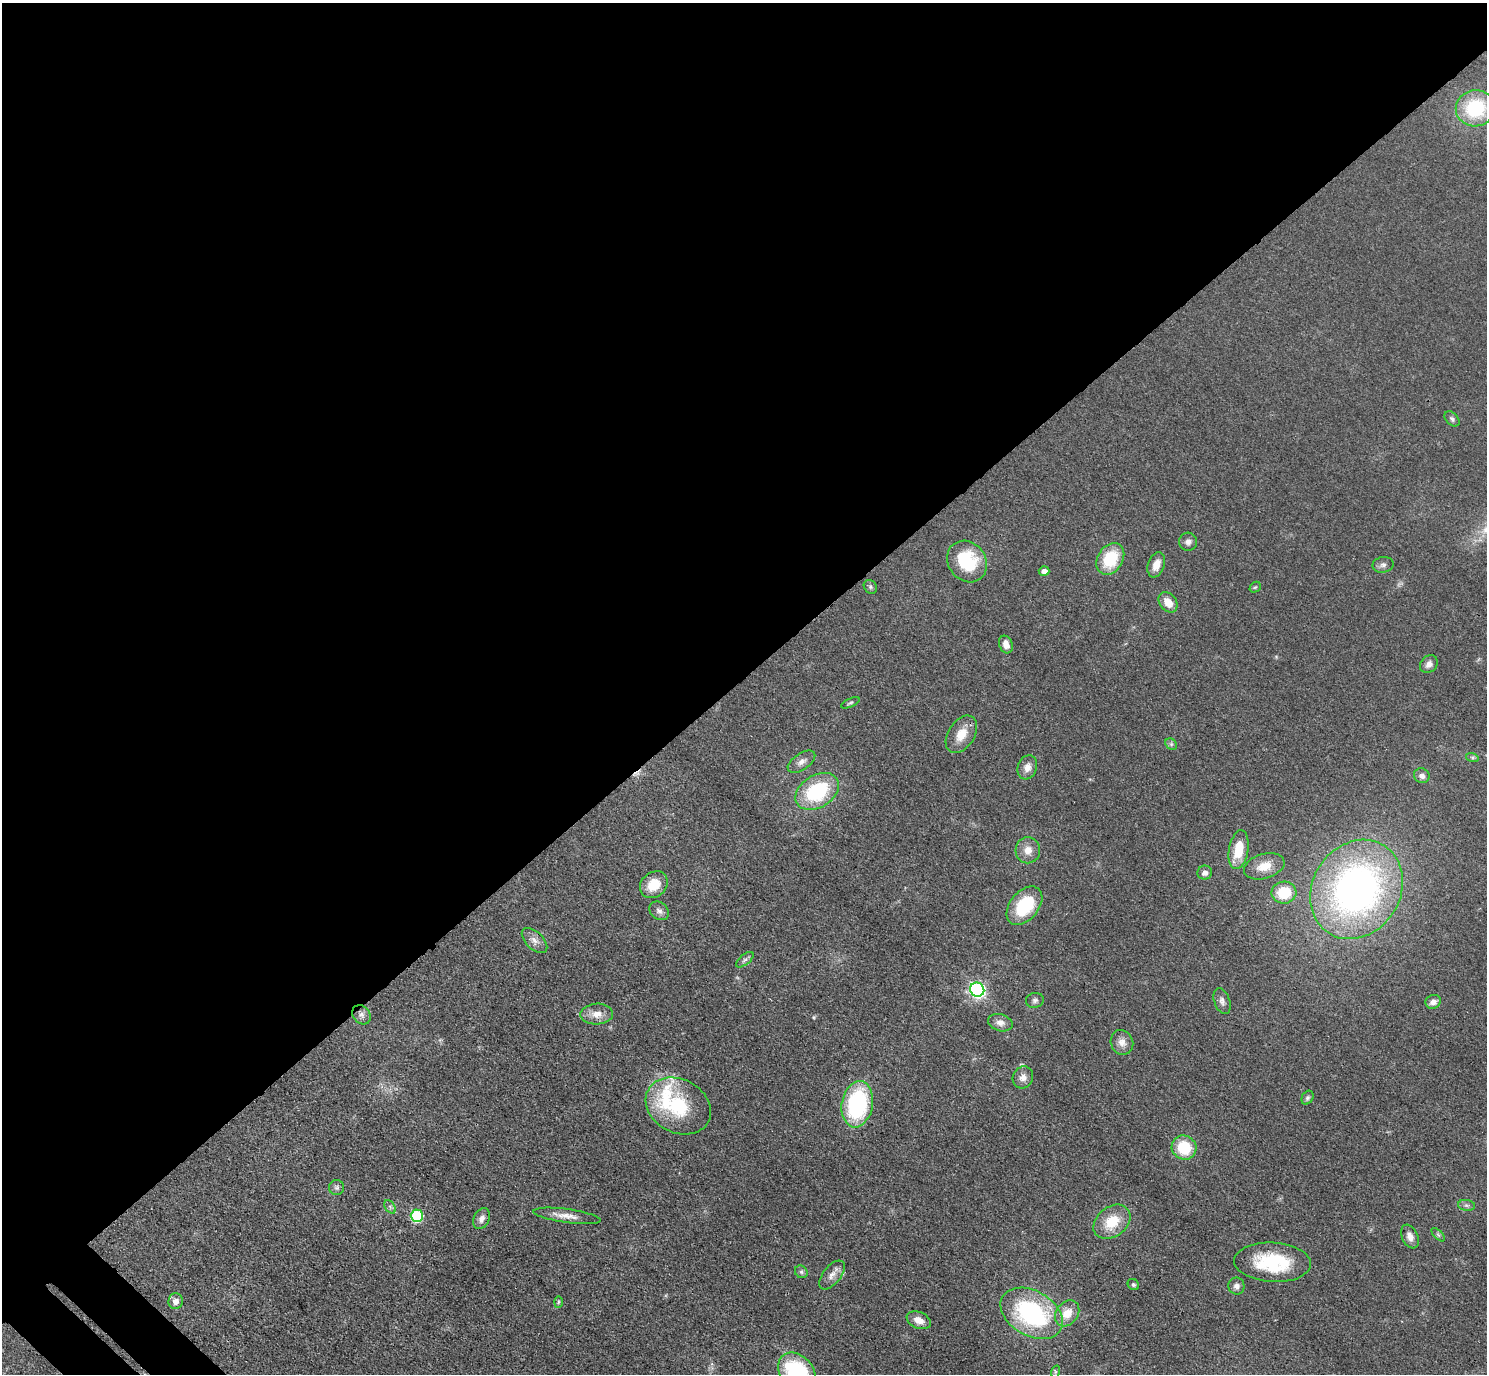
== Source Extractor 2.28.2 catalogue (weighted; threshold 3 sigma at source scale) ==
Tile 2 of 4 x 4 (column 2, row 1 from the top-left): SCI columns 1530-3014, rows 4316-5687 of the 6029 x 6027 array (HDU 1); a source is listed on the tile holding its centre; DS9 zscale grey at full resolution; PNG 1489 x 1376 px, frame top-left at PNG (2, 3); each listed source drawn as its Kron ellipse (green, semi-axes under 4 px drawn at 4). Shown black and unused: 50% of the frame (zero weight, under 3 of 4 exposures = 6% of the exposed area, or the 3 px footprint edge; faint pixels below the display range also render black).
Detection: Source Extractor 2.28.2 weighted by HDU 2 'WHT'; one run over the whole footprint, this tile lists its part. Background 0.0495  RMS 0.0064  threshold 0.029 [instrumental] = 3 sigma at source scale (4.5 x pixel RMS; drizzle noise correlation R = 1.50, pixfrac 1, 0.05/0.05 arcsec/px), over >= 5 px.
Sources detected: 68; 1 cosmic-ray / hot-pixel residue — neither listed nor drawn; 1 inside a brighter listed object's ellipse — not listed separately; the other 66 listed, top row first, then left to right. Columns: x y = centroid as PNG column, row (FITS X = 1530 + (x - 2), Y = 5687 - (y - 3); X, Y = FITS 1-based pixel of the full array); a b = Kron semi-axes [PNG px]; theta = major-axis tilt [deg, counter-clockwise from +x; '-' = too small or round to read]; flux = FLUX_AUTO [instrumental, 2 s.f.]
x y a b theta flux
1475 108 19 18 - 43
1452 419 9 6 -45 1.6
1188 542 9 9 - 3
1110 559 17 12 57 27
967 561 22 18 -52 34
1156 565 13 8 70 6.4
1383 565 10 7 11 2.5
1044 571 5 5 - 3.6
870 587 7 6 - 1.5
1255 587 6 5 - 1
1168 602 11 8 -53 7.8
1006 644 9 6 -70 4.3
1429 664 10 8 47 3.6
850 703 10 4 24 1.2
961 734 21 13 57 11
1171 744 6 5 - 1.4
1472 757 6 4 -19 1.3
801 762 16 8 34 3.9
1027 767 12 9 70 5.2
1422 776 8 7 - 3.5
817 791 23 16 32 49
1028 850 13 12 - 6.5
1239 850 20 9 80 17
1264 866 21 12 17 11
1205 873 7 7 - 3.2
654 885 15 12 40 14
1356 889 52 44 57 280
1284 893 12 11 - 22
1024 906 22 14 50 33
659 911 11 8 -39 2.8
534 940 16 8 -44 4.5
745 960 10 5 40 1.7
977 990 7 7 - 170
1035 1000 9 7 12 1.9
1222 1001 13 7 -70 3
1433 1002 8 6 24 3.9
597 1014 16 10 2 6.8
361 1015 10 8 -50 3.1
1000 1023 12 8 -16 4.4
1122 1042 13 11 -67 5.2
1023 1077 11 10 - 4.1
1307 1098 7 5 58 1.4
857 1104 23 15 79 77
678 1106 34 26 -28 46
1184 1148 12 12 - 23
337 1188 7 7 - 1.8
1466 1205 8 5 -7 1.7
390 1207 7 4 -57 1.5
417 1216 6 6 - 61
567 1216 34 7 -8 6.8
482 1219 11 7 64 3.3
1112 1222 20 15 38 18
1438 1235 8 3 -45 1
1410 1236 12 8 -66 4.6
1272 1262 38 19 -3 41
801 1272 7 5 -45 1.5
832 1275 17 9 51 4.9
1133 1284 6 5 - 1.4
1236 1286 8 8 - 2.9
176 1301 8 7 - 5.2
558 1302 6 4 88 0.9
1032 1313 33 22 -30 85
1067 1313 14 10 51 9.7
919 1320 12 8 -23 6.2
1055 1372 6 4 72 0.84
797 1373 22 16 -51 61
Isophote crosses this tile's border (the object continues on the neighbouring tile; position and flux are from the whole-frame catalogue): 2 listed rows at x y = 1475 108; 797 1373